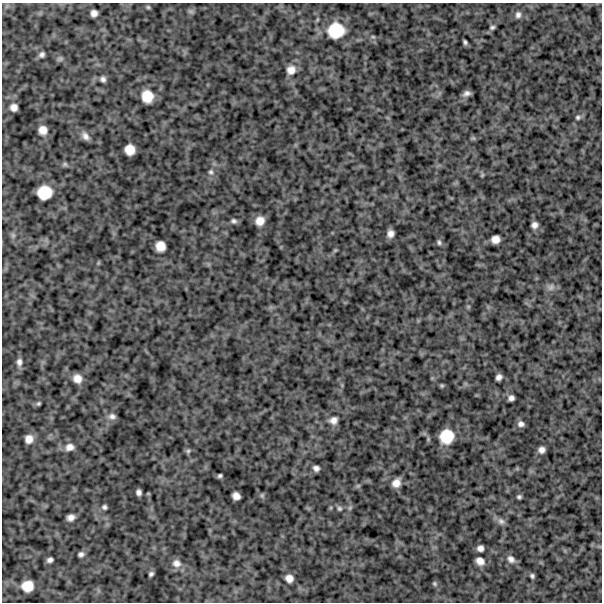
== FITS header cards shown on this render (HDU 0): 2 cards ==
NAXIS1  =                  600
NAXIS2  =                  600

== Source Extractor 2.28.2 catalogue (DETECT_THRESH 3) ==
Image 600 x 600 px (HDU 0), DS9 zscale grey, 1 PNG px = 1 image px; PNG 604 x 604 px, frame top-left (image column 1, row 600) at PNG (2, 3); no overlay
Background 748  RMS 250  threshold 748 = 3 sigma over >= 5 px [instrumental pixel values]
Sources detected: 73; all 73 listed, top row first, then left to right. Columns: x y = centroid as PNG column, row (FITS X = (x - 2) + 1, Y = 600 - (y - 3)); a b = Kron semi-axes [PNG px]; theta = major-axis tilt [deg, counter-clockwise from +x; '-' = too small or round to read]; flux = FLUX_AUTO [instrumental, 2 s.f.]
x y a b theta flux
148 7 5 5 - 25000
191 11 8 6 -20 38000
94 13 6 6 - 89000
518 15 8 7 - 57000
492 27 5 4 - 33000
336 30 18 17 - 550000
373 37 6 4 -1 21000
465 42 5 3 - 31000
42 55 8 7 - 55000
60 59 8 6 27 39000
291 70 12 11 - 150000
103 79 7 6 - 56000
466 93 7 4 22 58000
147 96 11 10 - 290000
14 107 7 7 - 100000
578 117 8 7 - 46000
43 130 11 10 - 140000
85 136 11 7 -53 95000
473 138 6 5 - 24000
130 150 9 9 - 210000
65 164 8 6 14 37000
211 172 7 7 - 46000
482 175 6 4 47 21000
44 192 12 12 - 410000
234 221 7 6 - 43000
260 221 8 7 - 150000
534 225 6 6 - 77000
391 234 7 6 - 90000
13 235 8 6 -70 41000
495 239 7 7 - 130000
439 242 7 5 -71 37000
160 246 9 8 - 190000
335 250 6 4 19 19000
98 263 6 4 72 18000
551 287 10 8 49 80000
19 362 10 7 -87 78000
499 377 6 5 - 68000
77 378 8 7 - 140000
442 385 5 4 - 23000
511 398 5 5 - 61000
38 403 4 4 - 25000
112 416 10 8 -2 72000
333 420 11 10 - 110000
521 424 8 7 - 66000
446 436 14 13 - 420000
29 439 7 7 - 120000
69 447 11 9 14 120000
542 450 6 5 - 79000
188 451 6 6 - 32000
316 468 6 6 - 65000
220 476 4 3 - 32000
396 483 8 7 - 140000
358 486 6 5 - 28000
139 492 6 5 - 59000
262 495 6 5 - 28000
236 496 7 6 - 110000
519 497 4 4 - 31000
104 507 6 5 - 37000
339 508 7 6 - 38000
350 508 7 5 46 31000
71 517 7 6 - 88000
501 521 11 8 -33 70000
480 548 6 5 - 74000
81 554 5 4 - 49000
511 559 11 8 -44 93000
50 560 5 4 - 54000
480 561 9 7 -35 110000
176 563 12 10 -24 120000
151 574 5 4 - 36000
532 576 5 5 - 36000
289 578 8 7 - 110000
434 584 5 5 - 26000
27 586 10 9 - 250000